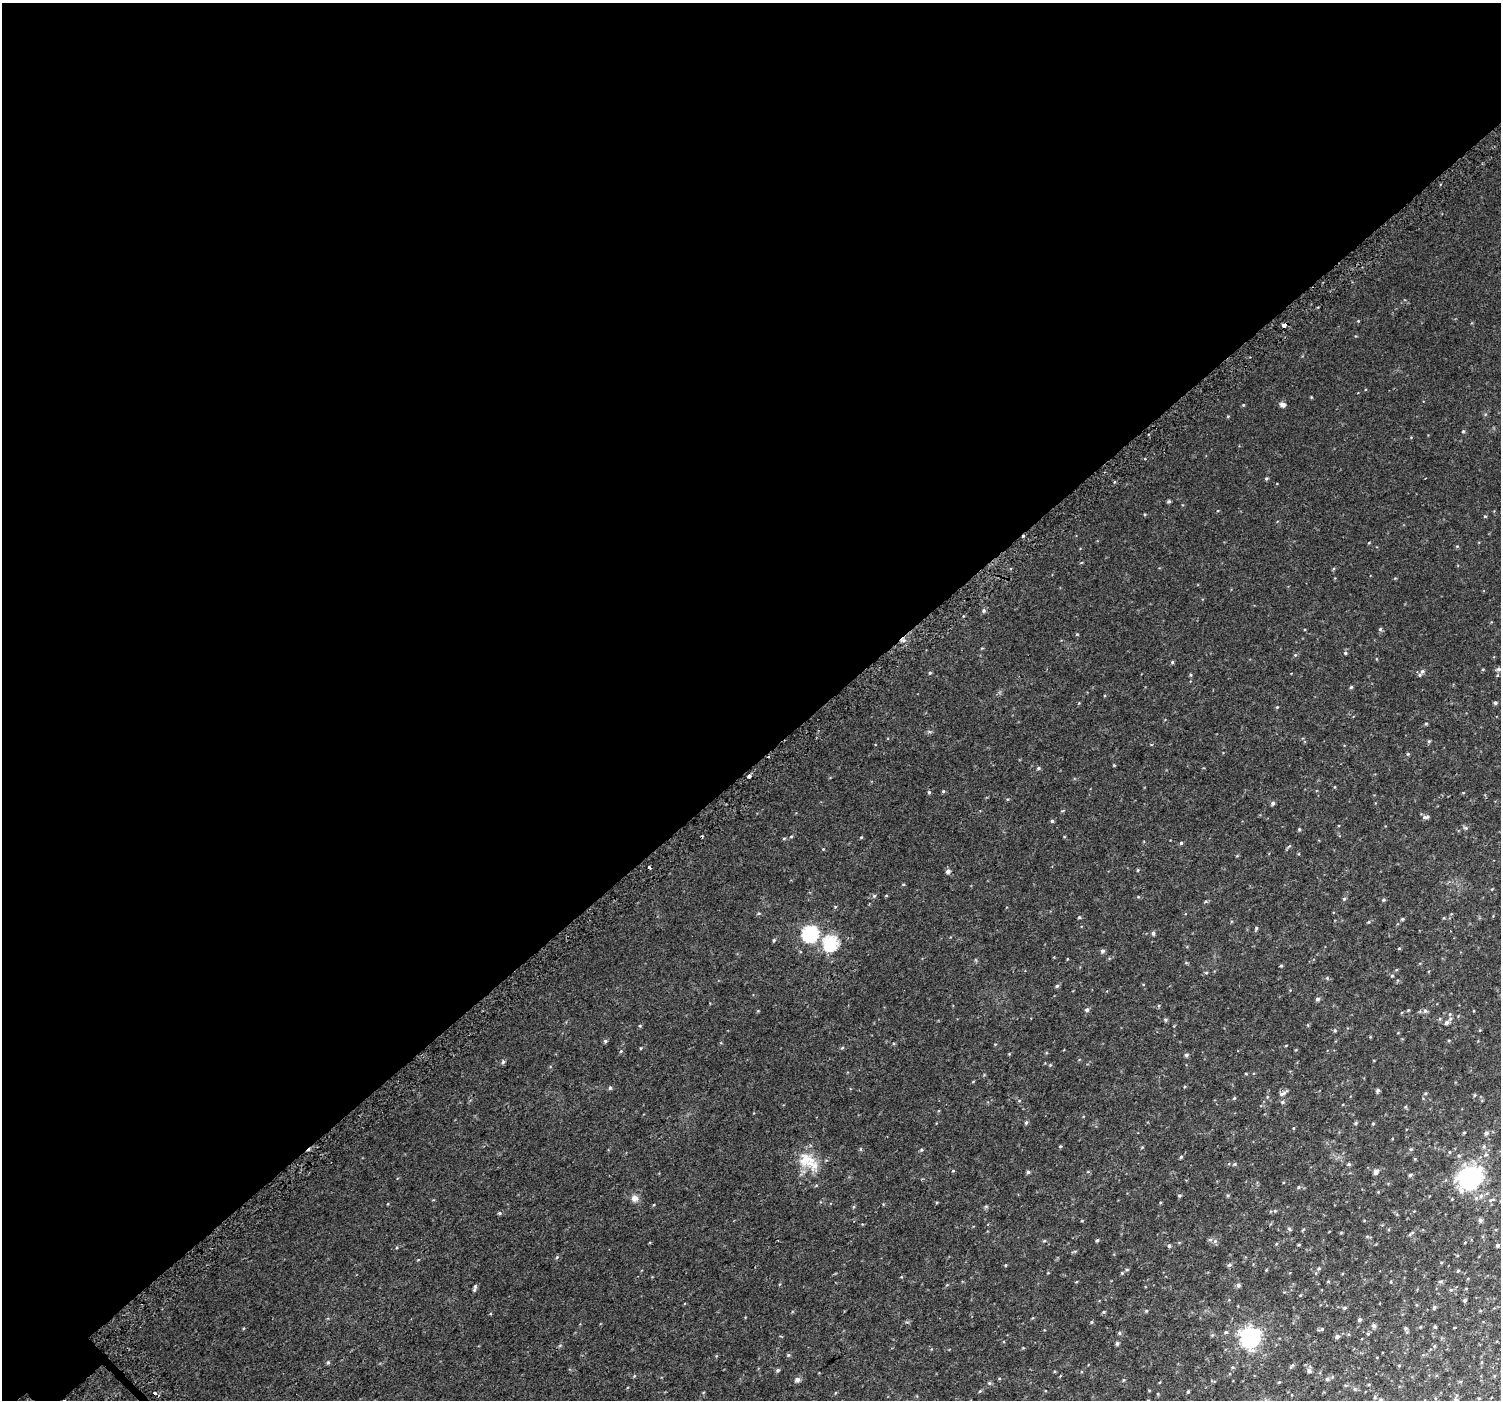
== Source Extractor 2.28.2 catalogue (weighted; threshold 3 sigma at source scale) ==
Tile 2 of 4 x 4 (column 2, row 1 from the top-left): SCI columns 1551-3049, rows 4472-5869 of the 6110 x 6080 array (HDU 1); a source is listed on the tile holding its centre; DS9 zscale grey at full resolution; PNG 1503 x 1402 px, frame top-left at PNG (2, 3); no overlay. Shown black and unused: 55% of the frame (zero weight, under 2 of 3 exposures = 3% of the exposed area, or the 3 px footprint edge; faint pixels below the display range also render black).
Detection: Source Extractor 2.28.2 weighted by HDU 2 'WHT'; one run over the whole footprint, this tile lists its part. Background 0.0149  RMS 0.0057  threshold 0.0258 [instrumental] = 3 sigma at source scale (4.5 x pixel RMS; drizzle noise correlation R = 1.50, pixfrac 1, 0.0396/0.0396 arcsec/px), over >= 5 px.
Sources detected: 223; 3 cosmic-ray / hot-pixel residue — not listed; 3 inside a brighter listed object's ellipse — not listed separately; the other 217 listed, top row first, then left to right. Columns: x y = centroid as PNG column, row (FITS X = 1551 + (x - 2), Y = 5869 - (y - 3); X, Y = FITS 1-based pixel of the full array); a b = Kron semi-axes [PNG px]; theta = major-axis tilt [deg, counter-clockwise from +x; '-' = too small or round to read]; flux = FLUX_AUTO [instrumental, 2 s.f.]
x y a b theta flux
1358 321 4 4 - 0.44
1284 326 4 3 - 3.9
1311 397 5 3 - 0.47
1283 404 5 5 - 2.8
1243 405 4 4 - 0.54
1228 416 5 4 - 0.49
1463 431 5 4 - 0.62
1411 437 4 3 - 0.41
1266 478 5 4 - 0.72
1169 501 4 3 - 0.96
1145 514 4 3 - 0.47
1485 516 4 4 - 0.58
1457 546 5 5 - 0.63
984 610 6 5 - 1.1
1380 629 6 5 - 0.97
1077 634 5 4 - 0.53
903 640 8 7 - 2.2
1345 653 5 5 - 0.84
1295 655 5 5 - 0.77
1172 662 5 4 - 0.69
1498 669 7 5 5 1.7
1422 671 7 6 - 1.5
930 673 5 4 - 0.63
1190 675 5 4 - 0.64
1351 687 4 4 - 0.79
1495 703 4 4 - 1.1
1277 707 5 3 - 0.55
1426 724 4 4 - 0.62
929 732 8 4 -9 0.91
1429 741 5 5 - 0.73
1408 754 5 4 - 0.63
1114 765 4 3 - 0.46
1038 768 6 4 28 0.85
749 776 3 3 - 5
1335 787 4 3 - 0.41
943 791 5 4 - 0.63
929 792 5 4 - 0.83
1463 793 5 3 - 0.46
1007 799 5 3 - 0.54
1273 803 5 4 - 1.4
1062 811 5 3 - 0.51
1425 817 9 5 11 1.7
1052 821 5 4 - 0.94
1466 828 7 5 -14 1.1
1299 829 5 4 - 0.61
791 836 5 3 - 0.56
861 837 4 3 - 0.5
784 838 5 3 - 0.62
1181 843 4 4 - 0.79
1289 846 8 3 44 0.74
823 849 4 4 - 0.48
649 867 4 3 - 1.8
1138 870 5 4 - 0.55
948 871 5 5 - 2
903 884 5 4 - 0.57
1492 889 4 3 - 0.44
874 896 5 5 - 0.93
886 896 5 3 - 0.47
1344 899 6 4 65 0.94
1384 900 5 5 - 0.84
835 907 5 4 - 0.54
759 913 6 5 - 0.76
1079 917 5 4 - 0.67
1402 919 4 4 - 0.65
1369 922 5 4 - 0.7
1256 928 6 4 64 0.8
1153 933 5 5 - 1.2
810 934 7 7 - 110
774 940 6 4 75 0.79
830 943 7 7 - 84
1399 948 4 4 - 0.55
1102 951 6 5 - 1.4
1067 959 4 2 - 0.36
1281 966 4 4 - 0.71
1396 970 5 3 - 0.49
1206 973 6 4 0 0.64
1392 976 4 4 - 0.63
1327 978 5 4 - 0.7
1057 986 6 4 20 0.94
1317 999 5 4 - 1.5
1087 1010 6 5 - 1.3
1408 1010 5 4 - 0.5
1425 1011 7 6 - 1.3
1450 1014 6 5 - 1.1
1165 1019 5 5 - 0.89
1447 1022 7 6 - 2
1308 1025 5 3 - 0.51
640 1026 5 4 - 0.58
1335 1030 6 4 89 0.76
1370 1037 5 4 - 0.46
1449 1040 5 3 - 0.53
605 1041 6 5 - 0.95
1286 1045 4 2 - 0.38
641 1048 4 4 - 0.5
842 1048 5 4 - 0.61
621 1051 5 4 - 0.61
1009 1054 5 4 - 0.46
1186 1055 5 5 - 1.2
503 1062 6 5 - 1
1050 1065 4 3 - 0.52
1246 1074 4 3 - 0.41
610 1088 6 4 68 0.85
1378 1090 5 4 - 1.3
1283 1093 14 5 31 1.8
1425 1093 5 4 - 0.64
1475 1095 5 5 - 0.67
1234 1098 5 4 - 0.64
1019 1101 6 3 19 0.54
1282 1102 6 5 - 0.94
1405 1107 6 4 -89 0.61
1026 1122 6 4 62 0.92
1356 1123 6 4 48 0.72
1373 1124 4 3 - 0.64
1293 1128 5 3 - 0.47
1464 1133 4 3 - 0.65
1486 1133 6 5 - 1.4
1060 1146 5 4 - 0.6
1142 1147 4 4 - 0.51
1411 1149 5 4 - 0.76
921 1150 5 4 - 0.73
1449 1152 5 3 - 0.51
1486 1155 7 6 - 1.5
1181 1157 5 4 - 0.76
804 1159 28 22 -31 14
1234 1164 6 4 21 0.75
1349 1164 5 4 - 0.93
953 1171 5 4 - 0.54
1376 1171 6 6 - 2.5
1028 1172 5 5 - 0.89
1410 1175 6 4 19 0.95
1470 1177 20 16 40 93
816 1186 5 3 - 0.57
1298 1187 5 5 - 0.78
1378 1192 4 4 - 0.45
1179 1196 5 4 - 0.71
1481 1196 7 7 - 2.5
634 1198 9 9 - 3.1
1491 1200 10 5 8 1.4
986 1206 5 5 - 0.82
853 1207 5 3 - 0.62
1275 1211 5 4 - 0.63
499 1213 6 5 - 0.83
1480 1220 5 5 - 1.7
1082 1221 5 3 - 0.47
1289 1229 6 4 -38 1.1
1410 1235 6 4 45 0.72
1367 1236 6 4 0 0.69
1097 1240 4 3 - 0.81
1044 1241 6 3 19 0.65
1215 1241 7 6 - 1.4
1465 1242 4 3 - 0.35
1276 1244 5 3 - 0.53
1497 1245 4 4 - 1.1
1169 1246 5 5 - 0.89
1075 1251 6 4 18 0.64
557 1257 5 4 - 0.69
1441 1262 5 3 - 0.49
1005 1265 4 4 - 0.53
1229 1265 6 5 - 1.1
1319 1268 6 5 - 0.82
1127 1270 5 4 - 0.67
1266 1270 4 3 - 0.44
1458 1270 4 4 - 0.54
1048 1273 4 3 - 0.4
1122 1273 4 4 - 0.65
901 1277 4 3 - 0.47
1328 1281 5 3 - 0.46
1391 1281 4 3 - 0.46
1440 1281 7 4 6 0.88
1238 1285 5 5 - 1.5
474 1290 8 5 63 1.2
1451 1290 6 4 21 0.93
1301 1295 5 3 - 0.47
1465 1300 5 4 - 0.86
1434 1307 6 5 - 0.87
1345 1308 5 4 - 0.84
1146 1311 5 4 - 0.65
1104 1312 5 4 - 0.69
1359 1320 5 4 - 1
907 1322 5 5 - 0.8
1091 1322 5 4 - 0.73
1374 1326 6 6 - 1.5
1435 1327 4 4 - 0.69
1405 1328 6 5 - 0.91
1322 1329 5 4 - 0.6
1226 1332 5 5 - 0.78
1119 1333 5 5 - 0.8
1368 1334 5 4 - 0.64
1250 1337 8 8 - 260
1337 1337 5 5 - 1.5
1117 1343 4 4 - 1.1
1434 1346 5 5 - 0.68
788 1355 5 5 - 0.77
328 1362 6 5 - 0.87
1481 1362 5 3 - 0.61
1399 1365 5 3 - 0.53
1292 1366 9 4 53 0.87
1233 1367 6 4 0 0.73
778 1370 5 4 - 1
1309 1370 7 5 87 1.8
634 1376 5 4 - 0.61
999 1378 5 3 - 0.46
1327 1379 6 5 - 1.4
797 1380 8 7 - 1.8
1124 1380 5 3 - 0.52
1279 1382 4 3 - 0.49
989 1383 6 5 - 0.85
1355 1389 5 5 - 0.88
1149 1390 5 3 - 0.38
980 1391 5 4 - 0.69
1188 1392 4 3 - 0.63
155 1393 3 3 - 1.7
835 1393 5 3 - 0.49
1158 1394 4 3 - 0.46
1479 1398 5 3 - 0.46
1381 1400 6 5 - 1.1
1456 1400 7 7 - 1.6
Overlapping masked pixels (flux is a lower limit): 2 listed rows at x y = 1284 326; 903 640
Isophote crosses this tile's border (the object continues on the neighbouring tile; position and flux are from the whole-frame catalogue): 2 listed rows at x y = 1381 1400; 1456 1400